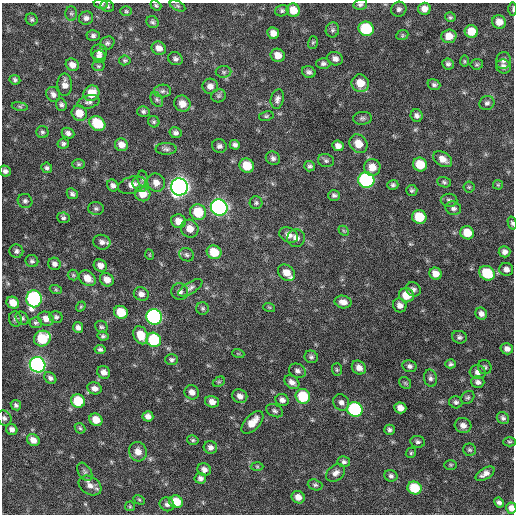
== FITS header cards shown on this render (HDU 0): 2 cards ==
NAXIS1  =                  512 / Axis length
NAXIS2  =                  512 / Axis length

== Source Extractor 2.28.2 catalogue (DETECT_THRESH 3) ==
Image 512 x 512 px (HDU 0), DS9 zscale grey, 1 PNG px = 1 image px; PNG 516 x 516 px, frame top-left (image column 1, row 512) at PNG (2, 3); each listed source drawn as its Kron ellipse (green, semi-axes under 4 px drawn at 4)
Background 294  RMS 18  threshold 54.2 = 3 sigma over >= 5 px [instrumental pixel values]
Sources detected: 231; all 231 listed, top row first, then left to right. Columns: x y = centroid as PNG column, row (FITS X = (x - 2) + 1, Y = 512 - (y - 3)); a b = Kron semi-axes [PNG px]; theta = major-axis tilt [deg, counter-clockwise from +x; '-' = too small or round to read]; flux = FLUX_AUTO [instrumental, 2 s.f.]
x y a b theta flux
101 4 7 4 -8 2200
360 4 7 5 12 2900
156 5 6 4 -40 2100
107 6 7 5 -22 2500
178 6 8 4 -27 2200
399 9 8 7 - 4000
424 9 6 6 - 7900
513 9 7 3 90 1400
293 10 7 6 - 16000
126 11 6 5 - 1800
282 11 7 5 18 2400
71 13 7 6 - 2500
450 17 5 4 - 1900
86 18 7 6 - 4400
32 19 6 5 - 2400
152 22 6 5 - 2800
499 22 7 6 - 12000
366 29 8 7 - 71000
332 30 7 6 - 3100
471 31 7 6 - 22000
273 33 6 5 - 8600
402 35 6 5 - 1600
93 36 6 5 - 3500
449 36 7 7 - 14000
313 42 6 5 - 1800
107 43 8 6 34 3000
159 48 7 6 - 8300
99 52 8 8 - 6100
278 55 7 6 - 11000
99 57 7 6 - 4300
175 59 7 6 - 3500
335 59 8 6 -22 5200
125 60 6 5 - 2000
503 60 8 7 - 4300
464 61 6 4 -89 1600
323 63 7 5 -1 3300
448 64 6 5 - 3100
477 64 6 5 - 2000
72 65 7 6 - 7100
98 66 6 5 - 1800
503 67 7 7 - 4900
224 72 8 6 0 2600
309 72 7 5 -18 3700
15 80 5 5 - 2700
360 83 9 8 - 18000
65 85 11 7 -89 8200
434 85 6 5 - 2900
210 86 8 7 - 6800
162 91 8 6 3 3600
92 93 8 7 - 21000
53 95 8 6 -60 5200
219 96 7 6 - 2700
277 99 10 6 77 4900
157 100 8 5 -61 2700
89 102 11 6 14 4200
487 103 8 7 - 3600
182 104 8 7 - 11000
61 105 6 5 - 3000
20 106 8 4 -9 1900
143 111 6 5 - 2900
79 113 8 7 - 16000
266 116 7 5 10 2000
417 116 6 6 - 3700
362 118 9 6 5 3200
154 122 6 5 - 2300
97 123 8 7 - 39000
42 132 6 6 - 2600
68 133 6 5 - 3900
175 133 6 5 - 3700
63 144 5 5 - 2800
358 144 10 8 -52 16000
121 145 7 6 - 8400
235 145 5 4 - 3700
219 146 7 6 - 4100
338 146 6 5 - 5600
166 149 10 6 0 3600
273 158 7 6 - 4000
443 159 10 7 -32 9300
326 160 8 6 -17 3000
78 164 6 5 - 2000
420 165 7 6 - 25000
247 166 7 7 - 25000
310 166 5 5 - 3000
372 167 8 8 - 14000
47 168 5 5 - 2900
5 171 6 5 - 3800
143 179 8 5 -85 2300
366 180 8 7 - 240000
444 182 7 5 -20 2300
156 183 9 8 - 9400
140 184 8 7 - 4100
132 185 14 8 16 9400
393 185 5 5 - 2600
498 185 5 4 - 1400
113 186 6 5 - 3800
179 187 8 8 - 880000
469 187 5 5 - 1600
412 190 5 5 - 2200
72 194 6 5 - 3100
143 194 8 7 - 16000
334 195 6 5 - 3000
449 200 8 6 -2 3200
25 201 7 7 - 3600
256 203 6 6 - 2500
219 207 8 8 - 500000
453 208 8 6 -21 3900
96 209 8 6 -2 3000
198 212 8 7 - 35000
419 217 7 6 - 32000
63 218 6 5 - 2600
178 221 7 7 - 11000
512 223 7 4 -75 2100
190 229 9 8 - 12000
344 231 6 4 -43 1600
467 233 7 6 - 21000
289 235 10 7 -22 7900
296 238 9 9 - 7500
102 242 8 7 - 5500
16 251 7 6 - 3600
214 252 7 6 - 29000
504 252 6 5 - 4900
150 255 5 3 - 1000
187 255 8 6 -27 3000
32 261 6 6 - 2800
54 264 6 6 - 4600
100 266 7 6 - 7700
506 269 7 6 - 5500
286 273 9 7 -41 13000
487 273 8 7 - 46000
436 274 6 6 - 10000
73 275 5 5 - 1600
87 278 9 7 -39 12000
107 280 7 6 - 9600
190 288 13 5 31 4700
413 289 8 6 -39 3800
56 290 6 4 -19 1500
180 292 8 8 - 5000
141 294 8 6 -31 6000
406 295 7 7 - 21000
34 299 8 7 - 240000
343 302 8 6 -11 7300
13 303 6 5 - 14000
400 305 7 6 - 6300
81 307 5 4 - 1500
269 307 6 3 -18 1400
203 308 6 6 - 2200
121 312 7 6 - 31000
481 314 6 5 - 5300
56 317 6 6 - 2800
154 317 8 7 - 320000
22 318 7 6 - 2900
15 319 7 6 - 2900
46 319 8 6 -29 8800
36 323 6 5 - 2500
101 327 6 5 - 2300
78 328 5 5 - 4500
141 335 9 7 -64 20000
103 336 6 4 -6 2100
459 337 7 6 - 3100
42 338 8 7 - 42000
154 340 7 7 - 73000
507 349 6 5 - 5400
100 350 6 4 -11 2900
238 353 6 4 -19 1300
311 357 7 6 - 2900
171 360 6 5 - 2900
451 364 5 4 - 2400
38 365 8 7 - 430000
409 366 7 6 - 3600
485 367 7 6 - 3000
359 368 7 6 - 7500
337 370 6 5 - 1900
297 371 9 7 -25 4300
104 372 7 6 - 6800
478 372 8 7 - 6000
50 378 7 5 -42 3700
430 378 9 6 -79 3900
219 382 6 4 29 1900
292 382 8 6 -37 6200
478 382 6 5 - 4200
405 383 7 5 -45 2100
94 388 7 6 - 6200
192 392 7 7 - 7200
240 396 7 6 - 6800
303 396 7 7 - 52000
468 398 7 6 - 2600
282 400 7 6 - 4800
78 401 7 6 - 42000
212 402 7 5 -17 7700
341 402 8 7 - 5200
456 402 6 6 - 3300
16 405 5 4 - 2600
400 408 6 5 - 8400
355 409 8 7 - 150000
275 411 9 6 -24 3000
148 416 5 5 - 6000
4 418 8 7 - 3800
503 418 6 5 - 3200
96 420 7 6 - 15000
252 422 14 7 48 15000
463 425 8 7 - 7100
80 428 6 4 -44 1800
12 429 6 5 - 4900
390 430 5 5 - 2900
33 440 6 5 - 8700
193 440 6 4 -15 1900
418 442 7 6 - 3000
509 442 6 4 -1 1800
210 447 7 6 - 4900
470 450 6 6 - 2300
138 452 10 9 - 11000
411 453 6 4 48 1800
344 462 6 5 - 3100
451 465 6 5 - 1600
257 466 6 4 -1 1700
204 470 7 6 - 5100
85 472 10 6 -56 3600
336 473 10 7 39 6600
485 474 10 5 31 6400
391 476 6 5 - 3000
200 478 6 5 - 3900
315 485 7 5 -18 2500
90 486 12 9 -32 8600
414 488 7 6 - 41000
298 497 7 6 - 9200
139 500 6 4 -30 1600
176 502 7 6 - 27000
499 502 5 4 - 3500
167 504 7 6 - 4100
130 506 5 5 - 1500
511 508 6 5 - 9500
At the frame edge (FLAGS 8, measured only in part): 6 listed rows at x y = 101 4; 360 4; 513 9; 512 223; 4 418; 511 508